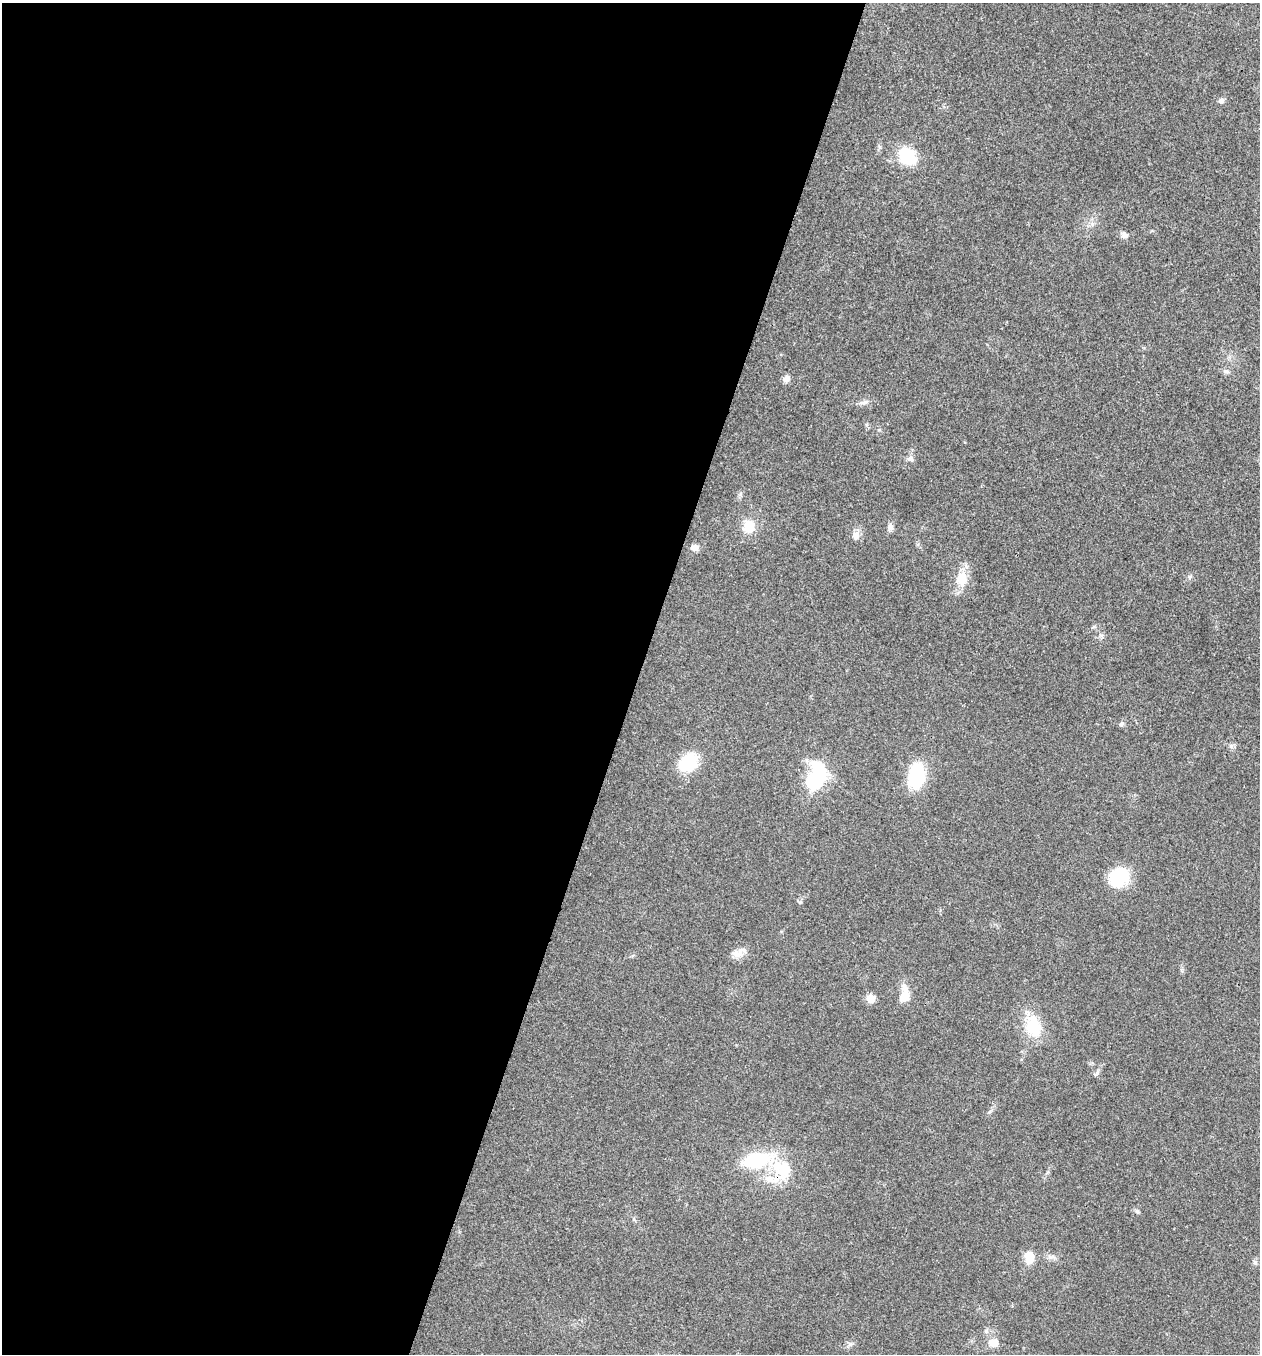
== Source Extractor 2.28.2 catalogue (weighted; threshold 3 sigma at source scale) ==
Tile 5 of 4 x 4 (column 1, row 2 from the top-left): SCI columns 136-1393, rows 2712-4063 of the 5434 x 5419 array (HDU 1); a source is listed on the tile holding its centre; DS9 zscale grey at full resolution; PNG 1262 x 1356 px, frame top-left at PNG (2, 3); no overlay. Shown black and unused: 51% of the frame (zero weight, under 3 of 4 exposures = <1% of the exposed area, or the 3 px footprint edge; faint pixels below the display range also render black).
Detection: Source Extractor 2.28.2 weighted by HDU 2 'WHT'; one run over the whole footprint, this tile lists its part. Background 0.0237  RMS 0.0041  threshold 0.0183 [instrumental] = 3 sigma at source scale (4.5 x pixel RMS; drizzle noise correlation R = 1.50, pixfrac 1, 0.05/0.05 arcsec/px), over >= 5 px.
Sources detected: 33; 1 inside a brighter object's white glare — not listed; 2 inside a brighter listed object's ellipse — not listed separately; the other 30 listed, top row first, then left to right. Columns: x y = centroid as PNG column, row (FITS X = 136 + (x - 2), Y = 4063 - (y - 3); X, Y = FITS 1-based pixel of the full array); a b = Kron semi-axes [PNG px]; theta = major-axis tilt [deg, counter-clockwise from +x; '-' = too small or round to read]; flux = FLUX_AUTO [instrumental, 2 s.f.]
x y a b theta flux
1221 101 7 6 - 1.2
907 156 16 13 -45 18
1125 235 9 7 -24 1.8
1226 371 9 6 -10 1.2
786 379 8 7 - 2.3
865 402 11 6 14 1.5
910 458 8 8 - 1.4
749 526 13 12 - 8.3
890 527 9 8 - 1.5
856 536 11 8 82 2.7
695 548 9 8 - 2
1190 577 6 5 - 0.82
961 578 21 16 80 7.4
1121 724 8 6 33 0.93
688 763 15 12 44 24
916 776 23 15 83 22
815 780 14 8 73 80
1119 877 23 20 39 17
800 902 6 4 44 0.59
739 953 16 12 23 3.6
904 997 12 10 40 4.6
871 999 10 10 - 3.2
1033 1026 28 19 -76 14
1097 1073 11 5 56 1.1
757 1160 30 17 15 25
785 1169 31 22 61 15
1137 1211 6 4 -43 0.68
1029 1257 12 9 -88 6.8
1255 1262 7 5 -46 0.82
993 1343 12 10 -17 4
Overlapping masked pixels (flux is a lower limit): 1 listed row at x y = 785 1169
Unlisted compact peaks at least as high as the median listed source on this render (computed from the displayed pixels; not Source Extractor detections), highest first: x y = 1231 746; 850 1344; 989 1112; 879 430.